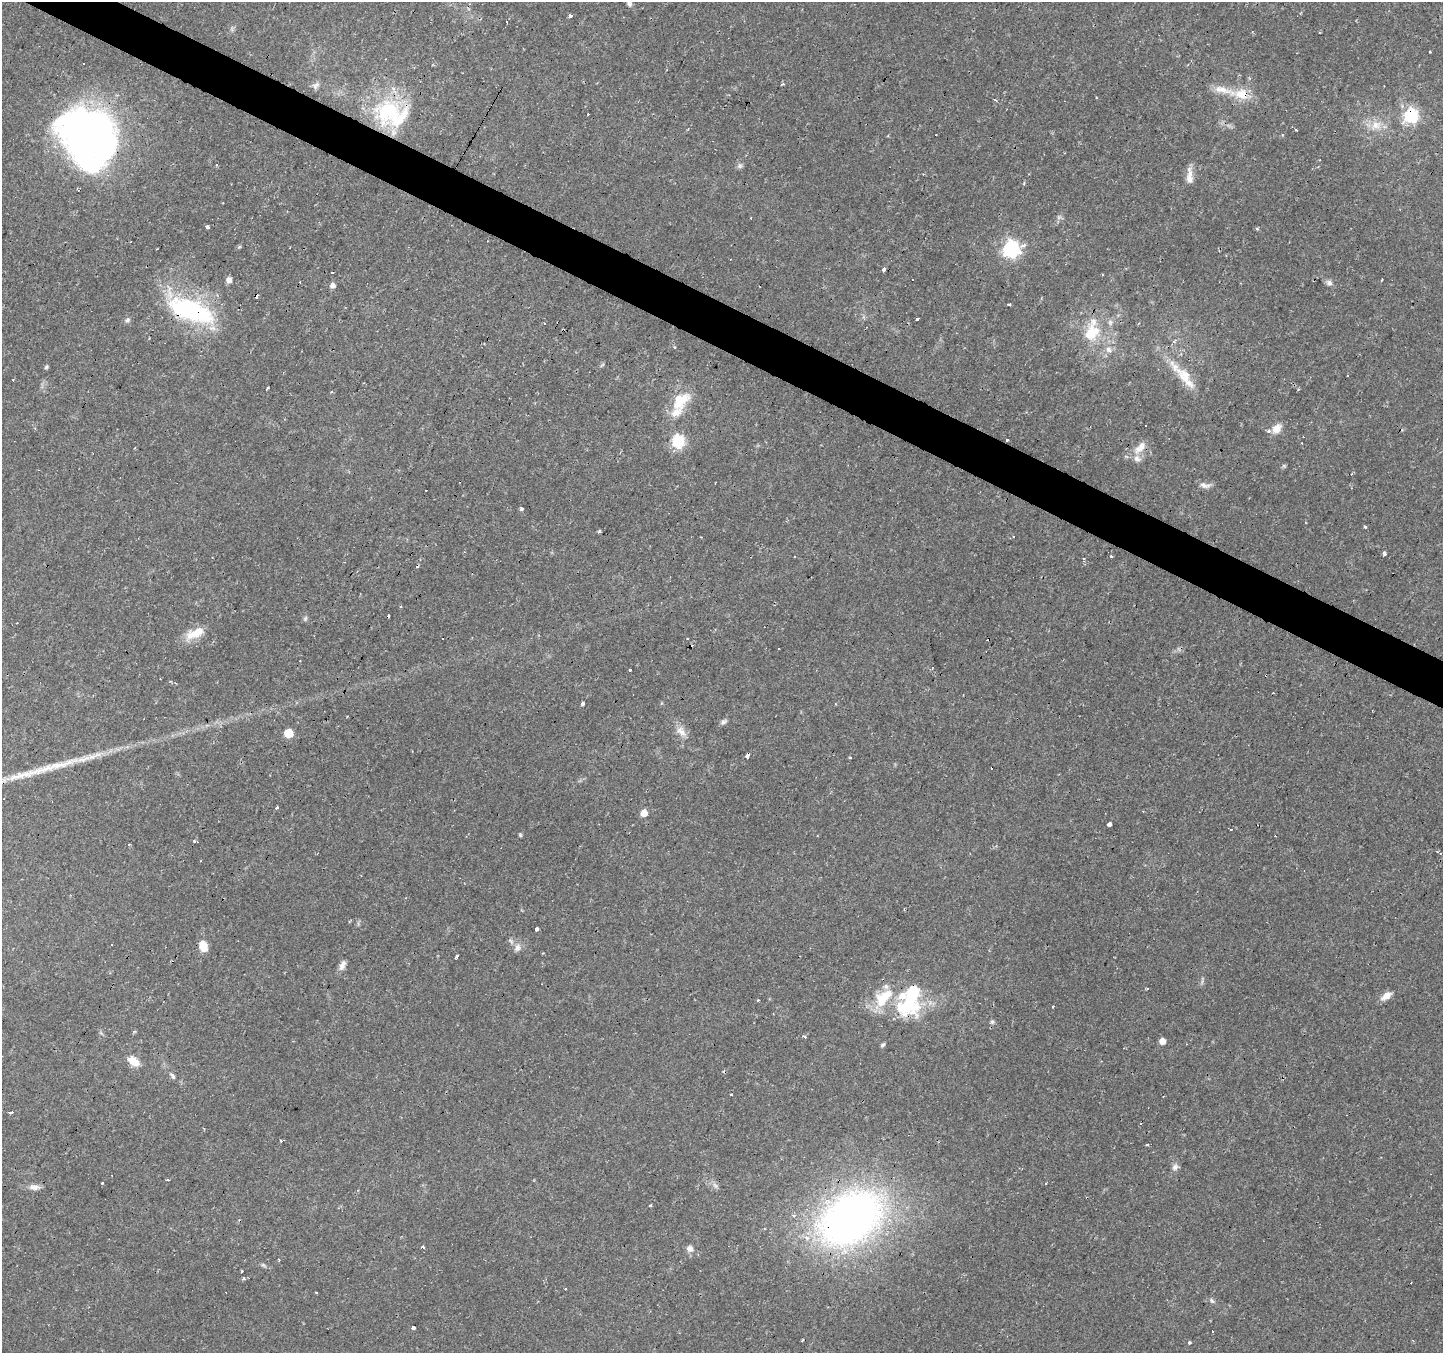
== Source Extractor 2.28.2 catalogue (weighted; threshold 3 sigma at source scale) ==
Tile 11 of 4 x 4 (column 3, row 3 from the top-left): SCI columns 2882-4322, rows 1546-2896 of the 5765 x 5860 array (HDU 1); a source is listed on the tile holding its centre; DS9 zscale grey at full resolution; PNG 1445 x 1355 px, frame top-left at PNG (2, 2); no overlay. Shown black and unused: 3% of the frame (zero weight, under 2 of 3 exposures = <1% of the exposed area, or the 3 px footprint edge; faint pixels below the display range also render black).
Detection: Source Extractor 2.28.2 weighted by HDU 2 'WHT'; one run over the whole footprint, this tile lists its part. Background 0.0271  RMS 0.003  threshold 0.0136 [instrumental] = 3 sigma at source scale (4.5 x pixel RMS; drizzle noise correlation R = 1.50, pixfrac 1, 0.0396/0.0396 arcsec/px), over >= 5 px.
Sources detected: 150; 1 too faint to see at this stretch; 2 inside a brighter object's white glare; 33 cosmic-ray / hot-pixel residue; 1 long thin detection or spike segment (spike, bleed or trail) — not listed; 11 inside a brighter listed object's ellipse — not listed separately; the other 102 listed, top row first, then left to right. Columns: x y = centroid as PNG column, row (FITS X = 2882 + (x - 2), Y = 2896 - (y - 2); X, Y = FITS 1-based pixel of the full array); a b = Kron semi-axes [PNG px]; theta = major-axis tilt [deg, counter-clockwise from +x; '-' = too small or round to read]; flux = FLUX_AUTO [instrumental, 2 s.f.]
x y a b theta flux
629 2 12 6 -59 1.4
571 16 3 3 - 6.1
507 22 3 2 - 0.21
1430 52 3 2 - 0.33
385 59 3 2 - 0.42
83 64 3 3 - 0.62
782 84 4 3 - 0.36
316 85 12 7 48 1.1
1241 94 22 14 -13 6.4
995 100 5 3 - 0.3
390 110 57 29 3 25
1411 115 7 6 - 55
1376 125 17 12 21 4.2
1296 130 5 3 - 0.31
88 140 62 51 3 130
216 165 3 3 - 0.9
740 166 8 7 - 0.82
1189 176 24 7 90 2.9
751 218 3 3 - 0.67
207 227 4 3 - 1.6
1257 229 4 3 - 0.54
1011 249 7 7 - 93
884 269 4 3 - 1.2
912 279 3 3 - 1.1
229 280 7 6 - 1.5
1382 280 3 2 - 0.58
1329 283 8 7 - 1.2
333 285 6 5 - 1.4
191 310 59 24 -20 39
917 319 3 3 - 0.66
128 320 7 6 - 0.78
1092 331 32 20 75 12
1174 341 7 4 34 0.62
1109 350 10 7 -36 1.6
46 367 5 4 - 0.5
1184 375 40 14 -47 9
1348 375 3 2 - 0.35
267 388 3 3 - 0.62
680 401 28 18 53 8.8
1277 428 13 10 40 2.9
1268 431 3 3 - 7.3
1007 440 3 3 - 1.5
678 441 6 6 - 41
1138 449 14 9 40 2.7
1204 485 16 7 -15 1.7
522 509 4 3 - 1.2
1365 527 4 3 - 0.45
599 531 5 4 - 0.42
1384 554 4 3 - 5.4
1111 556 3 3 - 0.48
794 557 3 3 - 1.4
305 618 7 5 69 0.57
195 633 27 11 25 5.8
687 639 3 2 - 0.35
630 670 3 3 - 1.3
176 683 3 2 - 0.28
583 704 4 4 - 0.64
724 722 9 6 21 0.84
681 731 17 10 -49 2.8
288 733 6 6 - 12
747 755 5 3 - 2.5
58 765 52 9 14 9.5
277 808 4 3 - 0.55
644 813 5 5 - 4
1109 824 3 3 - 8
520 835 5 4 - 0.38
195 841 4 2 - 0.78
1440 853 4 3 - 1.1
537 929 3 3 - 6.1
203 946 12 9 -74 3.9
517 948 11 8 61 1.5
457 956 5 3 - 1.1
342 965 13 6 65 1.7
1386 996 13 7 40 2.5
758 1000 3 3 - 0.42
907 1006 32 24 4 22
992 1022 6 5 - 0.63
804 1037 3 3 - 3
1162 1041 5 5 - 2.5
883 1045 6 4 32 0.5
134 1061 13 8 -35 4.1
172 1076 11 5 -54 0.9
11 1113 4 3 - 2.2
1175 1167 9 8 - 1.2
168 1180 3 3 - 1.4
102 1183 3 3 - 0.4
1046 1183 3 2 - 0.38
715 1185 9 6 -62 1
34 1187 15 7 -3 1.8
650 1205 3 3 - 0.73
850 1218 83 56 34 140
423 1247 3 3 - 1.1
690 1249 9 8 - 1.6
279 1259 4 2 - 0.25
263 1265 7 4 -44 0.54
242 1272 3 3 - 0.7
244 1279 5 4 - 0.53
565 1289 2 2 - 0.41
316 1293 3 3 - 1.3
1212 1301 9 5 -54 0.69
413 1327 4 3 - 3.6
1189 1343 3 3 - 1.1
Overlapping masked pixels (flux is a lower limit): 10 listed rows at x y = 1241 94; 390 110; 1411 115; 88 140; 191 310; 1007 440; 747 755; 58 765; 907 1006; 850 1218
Isophote crosses this tile's border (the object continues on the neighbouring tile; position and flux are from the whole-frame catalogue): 2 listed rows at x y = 629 2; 58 765